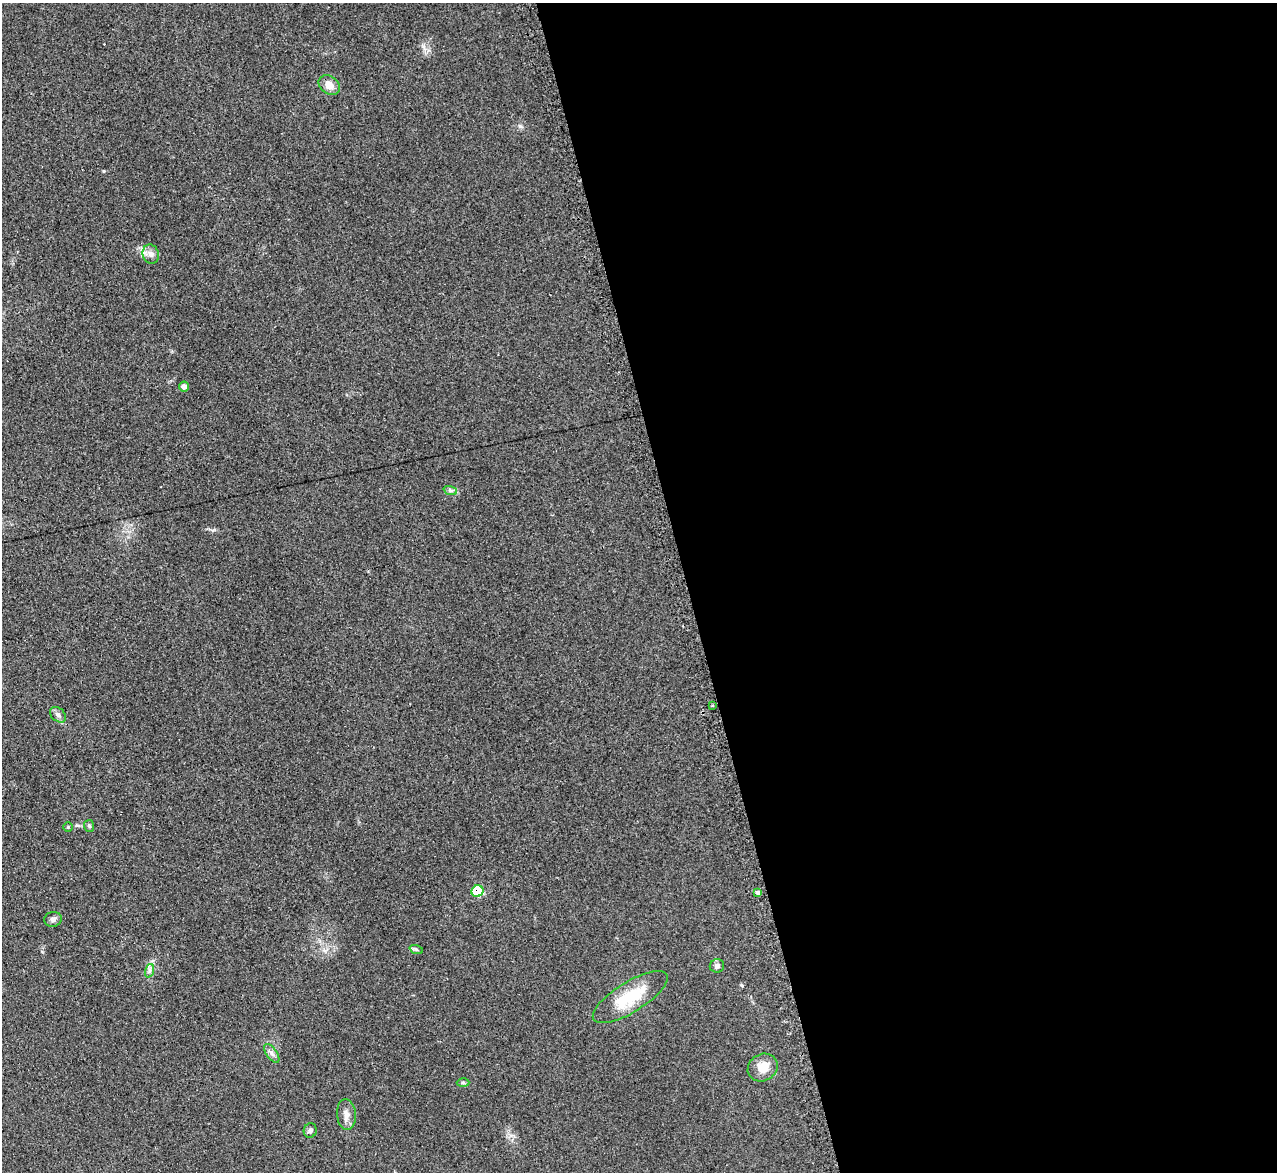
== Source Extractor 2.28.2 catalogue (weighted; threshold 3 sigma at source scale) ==
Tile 8 of 4 x 4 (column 4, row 2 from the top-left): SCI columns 3845-5119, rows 2603-3772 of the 5128 x 5082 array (HDU 1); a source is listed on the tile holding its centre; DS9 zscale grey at full resolution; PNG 1279 x 1174 px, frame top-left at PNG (2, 3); each listed source drawn as its Kron ellipse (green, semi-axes under 4 px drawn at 4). Shown black and unused: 46% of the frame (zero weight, under 2 of 3 exposures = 2% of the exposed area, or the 3 px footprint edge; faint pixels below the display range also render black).
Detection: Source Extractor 2.28.2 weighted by HDU 2 'WHT'; one run over the whole footprint, this tile lists its part. Background 0.221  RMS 0.015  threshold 0.0671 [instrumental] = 3 sigma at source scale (4.5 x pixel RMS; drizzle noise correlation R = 1.50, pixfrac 1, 0.05/0.05 arcsec/px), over >= 5 px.
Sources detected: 21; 1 cosmic-ray / hot-pixel residue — neither listed nor drawn; the other 20 listed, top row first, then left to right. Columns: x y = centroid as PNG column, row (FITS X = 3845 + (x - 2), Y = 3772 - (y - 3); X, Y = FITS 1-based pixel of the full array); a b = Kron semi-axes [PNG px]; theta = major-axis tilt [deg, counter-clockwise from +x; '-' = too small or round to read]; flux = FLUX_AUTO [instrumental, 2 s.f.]
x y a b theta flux
329 85 12 8 -37 13
151 254 10 8 -74 7.5
184 387 5 5 - 6.6
450 490 7 4 -19 2.9
712 706 4 3 - 1.6
58 715 9 6 -41 5.3
89 826 6 5 - 2.5
68 827 4 4 - 1.5
477 891 6 5 - 66
758 893 4 3 - 15
53 919 9 7 9 4.6
416 949 7 4 -19 2.8
717 966 7 6 - 4.3
149 971 7 4 71 3.4
630 997 43 15 32 60
272 1053 11 5 -55 5.4
763 1068 15 13 30 21
463 1083 6 4 -2 2
346 1114 15 9 -85 10
310 1130 7 6 - 3.7
Overlapping masked pixels (flux is a lower limit): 1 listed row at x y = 477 891
Unlisted compact peaks at least as high as the median listed source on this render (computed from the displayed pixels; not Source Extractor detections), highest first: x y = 104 171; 520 126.